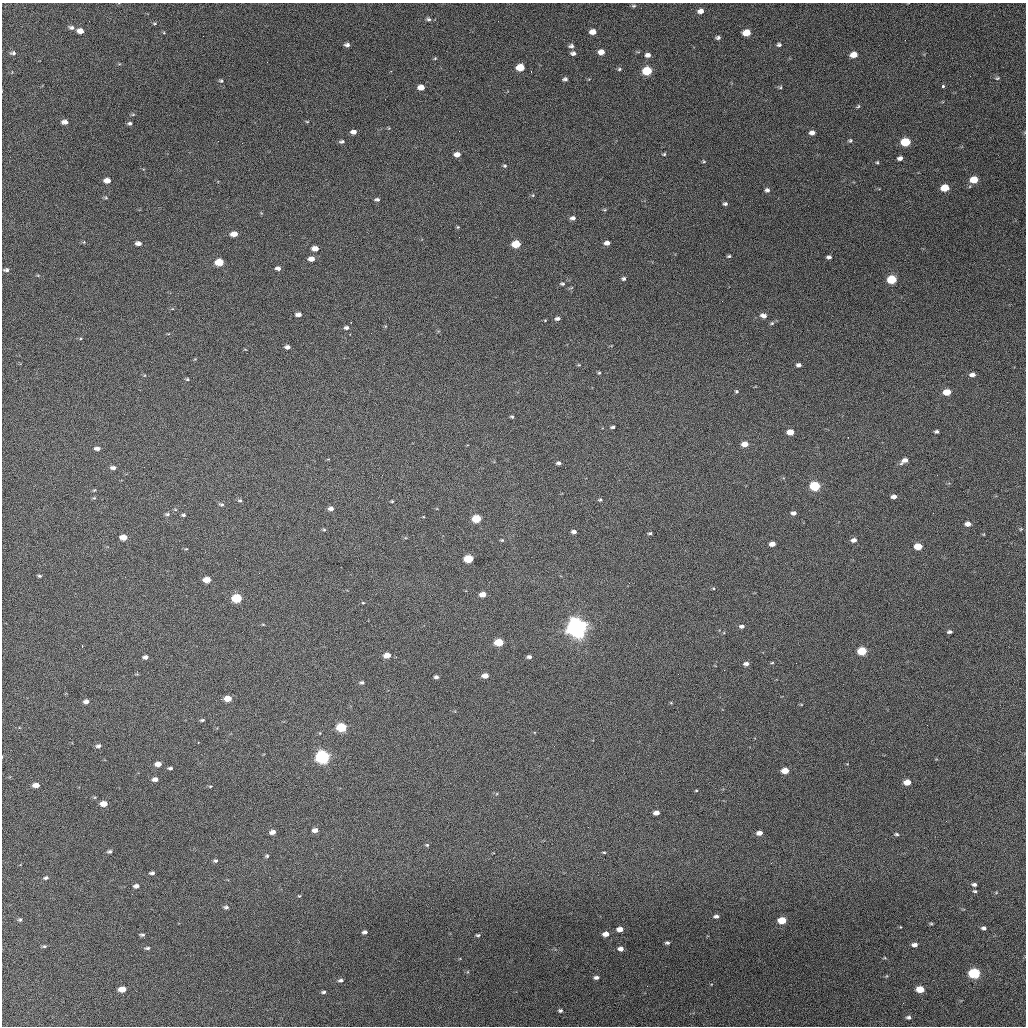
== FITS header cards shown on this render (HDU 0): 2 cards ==
NAXIS1  =                 1024 / length of data axis 1
NAXIS2  =                 1024 / length of data axis 2

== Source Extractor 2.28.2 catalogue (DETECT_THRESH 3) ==
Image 1024 x 1024 px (HDU 0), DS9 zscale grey, 1 PNG px = 1 image px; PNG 1028 x 1028 px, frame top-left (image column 1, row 1024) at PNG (2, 3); no overlay
Background 721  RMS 20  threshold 61.3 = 3 sigma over >= 5 px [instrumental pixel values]
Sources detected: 201; all 201 listed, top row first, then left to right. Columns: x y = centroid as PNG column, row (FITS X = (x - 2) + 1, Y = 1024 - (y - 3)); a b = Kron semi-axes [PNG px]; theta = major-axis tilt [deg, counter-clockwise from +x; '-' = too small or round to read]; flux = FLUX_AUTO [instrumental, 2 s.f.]
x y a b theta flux
634 6 6 4 1 2.0e+03
701 11 7 5 8 7.2e+03
428 19 6 5 - 3.0e+03
154 23 7 3 8 1.7e+03
71 27 7 5 -13 3.7e+03
80 31 6 4 -12 9.5e+03
593 32 6 5 - 1.1e+04
747 33 6 5 - 2.3e+04
718 38 5 4 - 3.2e+03
347 45 6 4 -7 4.1e+03
779 45 6 5 - 2.7e+03
571 46 7 5 2 3.7e+03
601 52 6 5 - 1.1e+04
13 53 7 5 1 2.8e+03
573 53 6 5 - 4.1e+03
648 55 6 5 - 5.6e+03
854 55 6 5 - 1.5e+04
435 58 4 4 - 1.4e+03
520 67 6 5 - 3.1e+04
619 69 5 4 - 1.9e+03
391 71 3 3 - 7.5e+02
531 71 2 2 - 1.0e+03
647 71 6 5 - 5.6e+04
997 78 6 4 21 1.9e+03
565 79 5 4 - 3.0e+03
221 81 6 4 -11 2.0e+03
943 86 3 3 - 7.7e+03
421 87 6 5 - 1.2e+04
780 87 5 4 - 1.7e+03
858 106 5 4 - 1.7e+03
65 122 7 5 -4 6.1e+03
307 122 5 3 - 1.2e+03
130 123 5 5 - 2.8e+03
459 131 2 2 - 1.4e+03
354 132 6 4 -3 6.2e+03
812 133 6 5 - 6.1e+03
850 140 5 5 - 2.1e+03
342 142 7 4 5 3.0e+03
906 142 7 5 4 4.8e+04
457 154 6 4 0 9.4e+03
664 154 5 4 - 1.7e+03
900 158 5 4 - 4.5e+03
704 161 5 4 - 1.5e+03
877 162 4 4 - 1.5e+03
505 166 5 4 - 1.8e+03
974 180 6 5 - 2.5e+04
107 181 6 4 -3 1.0e+04
945 188 6 5 - 2.8e+04
767 190 6 5 - 3.4e+03
533 195 5 4 - 1.5e+03
106 198 6 4 -19 1.6e+03
377 200 5 4 - 3.0e+03
725 204 4 4 - 2.8e+03
605 210 5 4 - 1.5e+03
573 218 6 5 - 4.6e+03
458 227 4 4 - 1.4e+03
234 234 6 4 1 1.2e+04
138 243 6 4 -9 6.0e+03
607 243 5 4 - 6.4e+03
516 244 6 5 - 3.8e+04
315 249 6 4 -1 1.1e+04
729 256 4 3 - 1.9e+03
829 257 5 3 - 3.2e+03
311 259 6 4 0 8.8e+03
219 262 6 5 - 3.3e+04
278 268 5 4 - 4.8e+03
6 270 7 4 -1 3.4e+03
623 279 5 4 - 2.5e+03
892 279 6 5 - 5.8e+04
562 284 6 4 -2 2.2e+03
298 314 5 4 - 6.1e+03
763 316 8 6 -18 5.9e+03
557 319 6 4 8 3.8e+03
772 323 5 5 - 1.9e+03
347 328 6 4 -1 3.6e+03
287 347 5 4 - 4.6e+03
245 349 5 3 - 9.8e+02
195 359 4 4 - 1.1e+03
579 365 5 3 - 1.2e+03
799 365 5 4 - 3.8e+03
599 373 4 3 - 1.5e+03
972 375 6 4 -2 5.4e+03
187 379 4 4 - 1.6e+03
736 391 4 4 - 1.8e+03
947 392 6 5 - 2.1e+04
512 417 5 3 - 1.9e+03
613 427 4 3 - 2.4e+03
790 432 6 5 - 1.4e+04
936 432 4 3 - 2.6e+03
745 444 6 4 5 1.4e+04
97 448 6 4 -3 4.9e+03
904 460 9 5 28 8.0e+03
558 463 5 4 - 3.5e+03
113 468 7 4 -3 4.3e+03
937 475 2 2 - 7.1e+02
815 486 6 5 - 8.2e+04
94 490 6 4 43 1.4e+03
894 496 5 4 - 5.7e+03
94 498 5 5 - 1.6e+03
240 500 6 4 3 2.1e+03
600 500 5 4 - 2.0e+03
392 501 3 3 - 1.4e+03
221 504 7 5 -23 2.9e+03
331 508 6 4 1 5.6e+03
794 513 5 4 - 4.7e+03
933 513 2 2 - 6.7e+02
167 514 6 4 0 2.4e+03
183 515 4 3 - 2.1e+03
477 518 6 5 - 4.4e+04
968 524 6 4 0 8.2e+03
1021 529 5 4 - 1.3e+03
324 530 5 4 - 1.7e+03
574 532 5 3 - 4.7e+03
650 533 5 3 - 2.1e+03
123 537 6 4 -3 1.5e+04
502 540 5 4 - 1.5e+03
854 540 6 5 - 6.0e+03
772 544 5 4 - 8.8e+03
918 546 6 5 - 2.6e+04
469 559 6 5 - 5.5e+04
39 576 4 3 - 1.9e+03
207 580 6 4 -2 1.7e+04
629 583 3 3 - 1.1e+03
713 588 5 3 - 1.3e+03
483 594 5 4 - 1.3e+04
237 598 6 5 - 7.2e+04
363 603 5 3 - 1.3e+03
263 624 5 3 - 1.1e+03
742 626 7 5 1 3.9e+03
576 628 8 7 - 1.1e+06
949 632 5 3 - 2.9e+03
499 642 6 5 - 4.8e+04
82 646 3 2 - 9.8e+02
862 651 6 5 - 5.7e+04
387 655 6 5 - 1.4e+04
145 657 6 4 12 4.2e+03
529 657 5 4 - 4.0e+03
772 663 5 3 - 1.3e+03
746 664 6 4 1 4.9e+03
485 676 6 4 2 1.0e+04
436 677 4 3 - 3.3e+03
362 682 5 4 - 2.7e+03
228 699 6 4 0 1.7e+04
86 701 6 5 - 5.3e+03
202 720 5 3 - 2.0e+03
927 725 2 2 - 6.1e+02
342 727 6 5 - 7.3e+04
98 746 6 5 - 3.8e+03
322 757 7 6 - 3.1e+05
158 764 6 4 0 1.1e+04
170 768 4 3 - 2.5e+03
785 770 6 4 4 1.9e+04
155 779 6 4 -3 5.9e+03
907 782 6 4 -1 1.7e+04
36 785 6 4 1 1.1e+04
210 786 5 3 - 1.4e+03
696 790 4 3 - 1.2e+03
104 804 6 4 1 1.5e+04
656 813 5 4 - 8.0e+03
946 821 2 2 - 8.0e+02
315 830 6 4 -3 6.9e+03
272 832 5 4 - 6.9e+03
759 833 6 4 3 7.1e+03
896 834 6 3 -11 1.9e+03
427 845 5 5 - 1.8e+03
110 851 6 4 2 2.7e+03
604 852 5 3 - 1.5e+03
267 856 5 5 - 1.9e+03
215 861 5 4 - 2.4e+03
771 863 2 2 - 8.7e+02
152 873 5 3 - 3.3e+03
46 878 6 4 12 2.8e+03
974 884 5 4 - 3.0e+03
136 886 6 4 9 4.8e+03
975 891 5 4 - 1.9e+03
299 896 4 3 - 1.2e+03
226 907 5 4 - 2.9e+03
716 916 6 4 -2 3.6e+03
20 920 4 4 - 2.2e+03
782 920 6 5 - 3.5e+04
931 924 5 3 - 1.5e+03
984 928 5 4 - 3.3e+03
620 929 6 4 1 1.0e+04
365 932 5 4 - 3.9e+03
606 934 6 4 1 1.0e+04
142 935 5 4 - 2.5e+03
478 935 4 3 - 2.0e+03
667 943 4 3 - 2.5e+03
914 945 6 4 0 5.1e+03
44 946 6 4 7 2.1e+03
147 948 6 4 2 2.4e+03
621 949 5 4 - 6.4e+03
974 973 7 5 -2 1.2e+05
596 977 6 4 3 4.0e+03
341 980 6 4 3 3.1e+03
122 989 6 4 7 1.7e+04
920 989 6 5 - 2.5e+04
323 992 5 3 - 2.5e+03
903 1003 3 2 - 1.1e+03
560 1011 5 4 - 2.5e+03
908 1017 6 5 - 2.8e+03